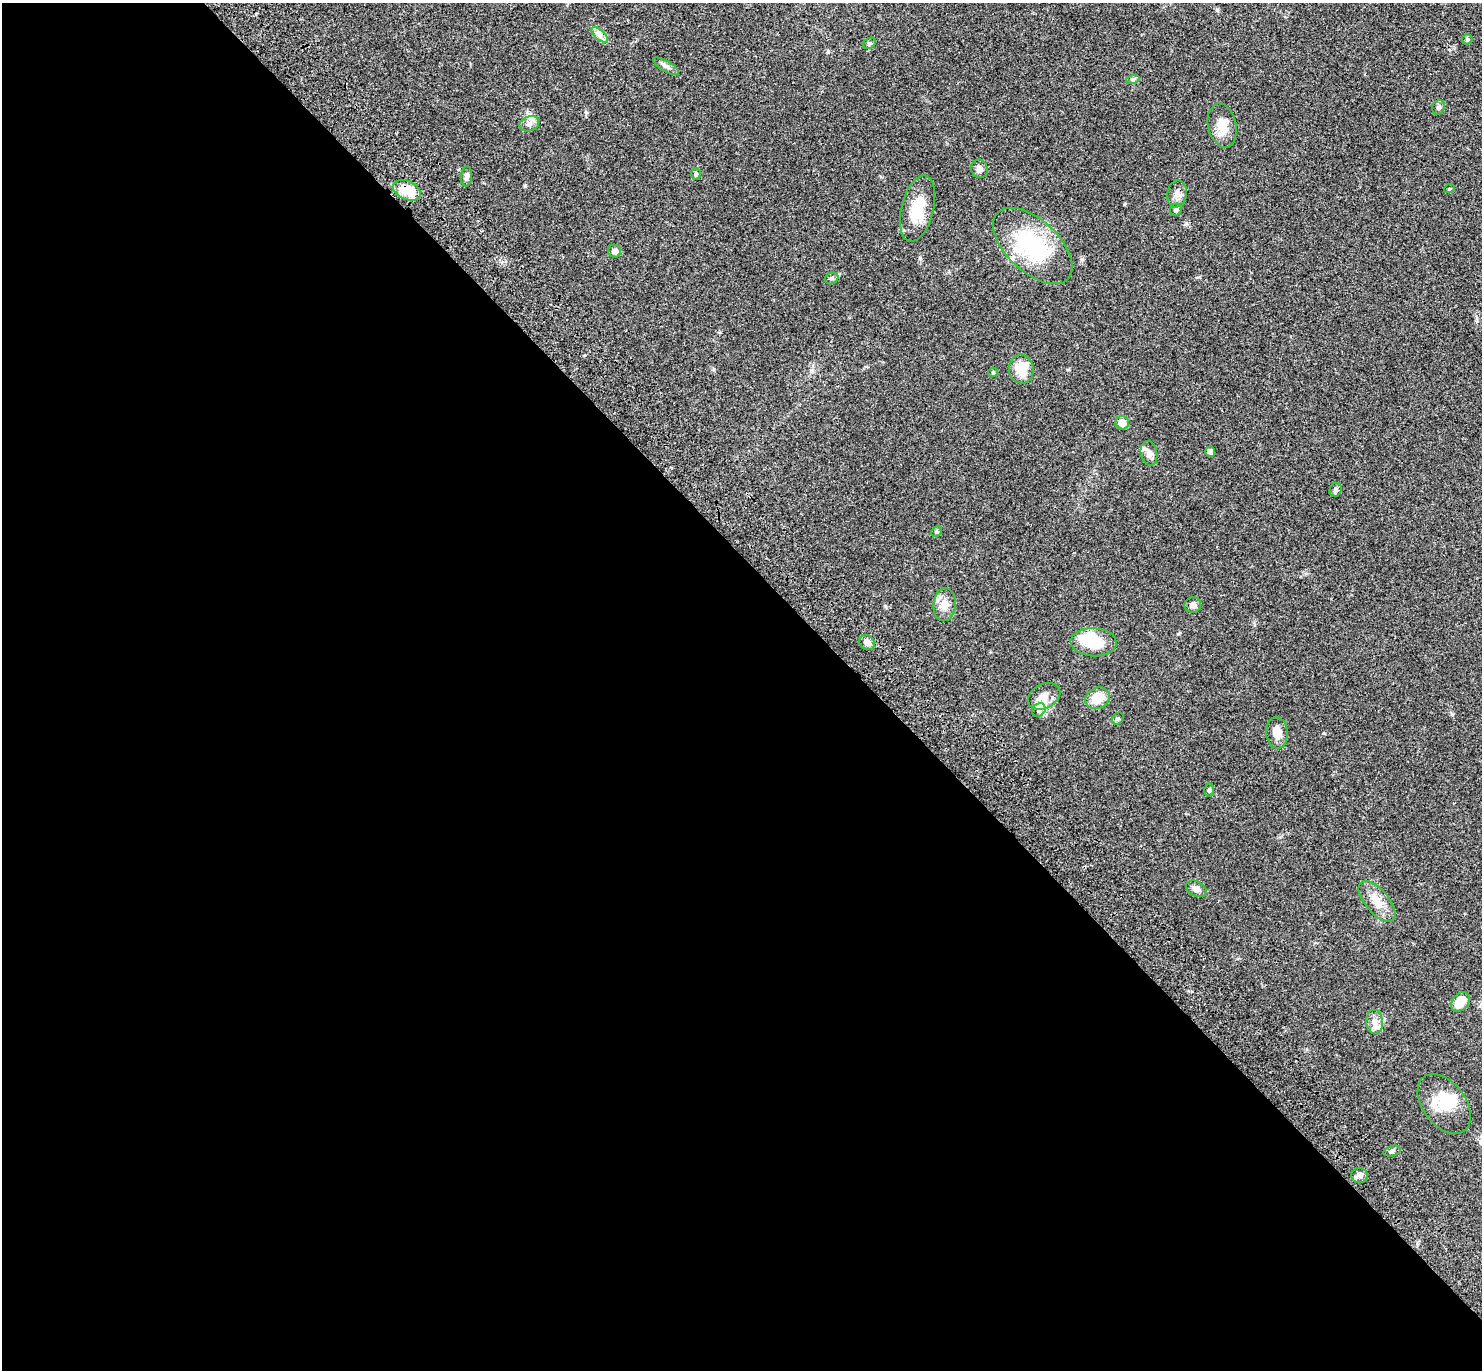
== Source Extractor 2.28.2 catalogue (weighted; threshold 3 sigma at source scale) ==
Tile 9 of 4 x 4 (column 1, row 3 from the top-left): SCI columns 98-1577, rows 1614-2981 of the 6115 x 6104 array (HDU 1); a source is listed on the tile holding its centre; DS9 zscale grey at full resolution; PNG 1484 x 1372 px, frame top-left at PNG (2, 3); each listed source drawn as its Kron ellipse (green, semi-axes under 4 px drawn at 4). Shown black and unused: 58% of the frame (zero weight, under 3 of 4 exposures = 6% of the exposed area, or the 3 px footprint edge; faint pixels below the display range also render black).
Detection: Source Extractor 2.28.2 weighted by HDU 2 'WHT'; one run over the whole footprint, this tile lists its part. Background 0.051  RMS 0.0054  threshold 0.0242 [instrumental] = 3 sigma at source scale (4.5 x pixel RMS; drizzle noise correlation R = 1.50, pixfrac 1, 0.05/0.05 arcsec/px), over >= 5 px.
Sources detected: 45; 2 inside a brighter object's white glare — neither listed nor drawn; the other 43 listed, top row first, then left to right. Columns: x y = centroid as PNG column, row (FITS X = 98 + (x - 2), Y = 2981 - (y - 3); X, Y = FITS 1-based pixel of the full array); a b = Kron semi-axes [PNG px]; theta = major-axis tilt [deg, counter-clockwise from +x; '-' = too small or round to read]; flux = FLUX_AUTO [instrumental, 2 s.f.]
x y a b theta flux
600 35 10 4 -42 2.1
1467 39 5 5 - 0.68
869 43 7 5 33 0.86
666 66 14 5 -30 1.9
1133 79 7 4 19 0.88
1438 107 7 6 - 1.2
529 124 10 7 19 2.3
1222 126 22 14 -77 7.9
979 169 9 8 - 2.3
696 174 5 5 - 0.7
466 176 10 5 85 1.8
1449 189 5 3 - 0.42
407 190 15 9 -24 12
1177 194 14 9 82 3.1
917 209 34 16 76 16
1176 210 6 5 - 0.91
1033 246 48 26 -43 47
615 251 6 6 - 2.1
832 278 7 5 30 1.1
1021 369 14 12 -81 11
993 372 5 5 - 0.59
1122 423 7 6 - 5.3
1210 452 5 5 - 1.7
1149 453 12 8 -78 2.8
1336 490 7 6 - 1.2
936 532 6 4 45 0.73
944 604 16 11 86 5.5
1193 605 8 7 - 2.4
867 642 8 7 - 2.6
1093 642 23 14 -3 13
1044 696 17 12 28 5.3
1098 698 13 10 26 9.1
1039 710 7 6 - 1.6
1118 718 6 5 - 0.82
1277 733 16 11 -84 5.2
1209 790 6 5 - 0.83
1196 889 11 7 -27 2.5
1377 901 25 12 -50 7.8
1460 1002 11 8 46 8.3
1375 1022 12 8 -85 3.5
1444 1104 34 21 -52 17
1392 1151 8 5 17 1.2
1359 1175 8 7 - 2.1
Overlapping masked pixels (flux is a lower limit): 1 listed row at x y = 407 190
Unlisted compact peaks at least as high as the median listed source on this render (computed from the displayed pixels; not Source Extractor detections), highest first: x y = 920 258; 1186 223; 1178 634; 1324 733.